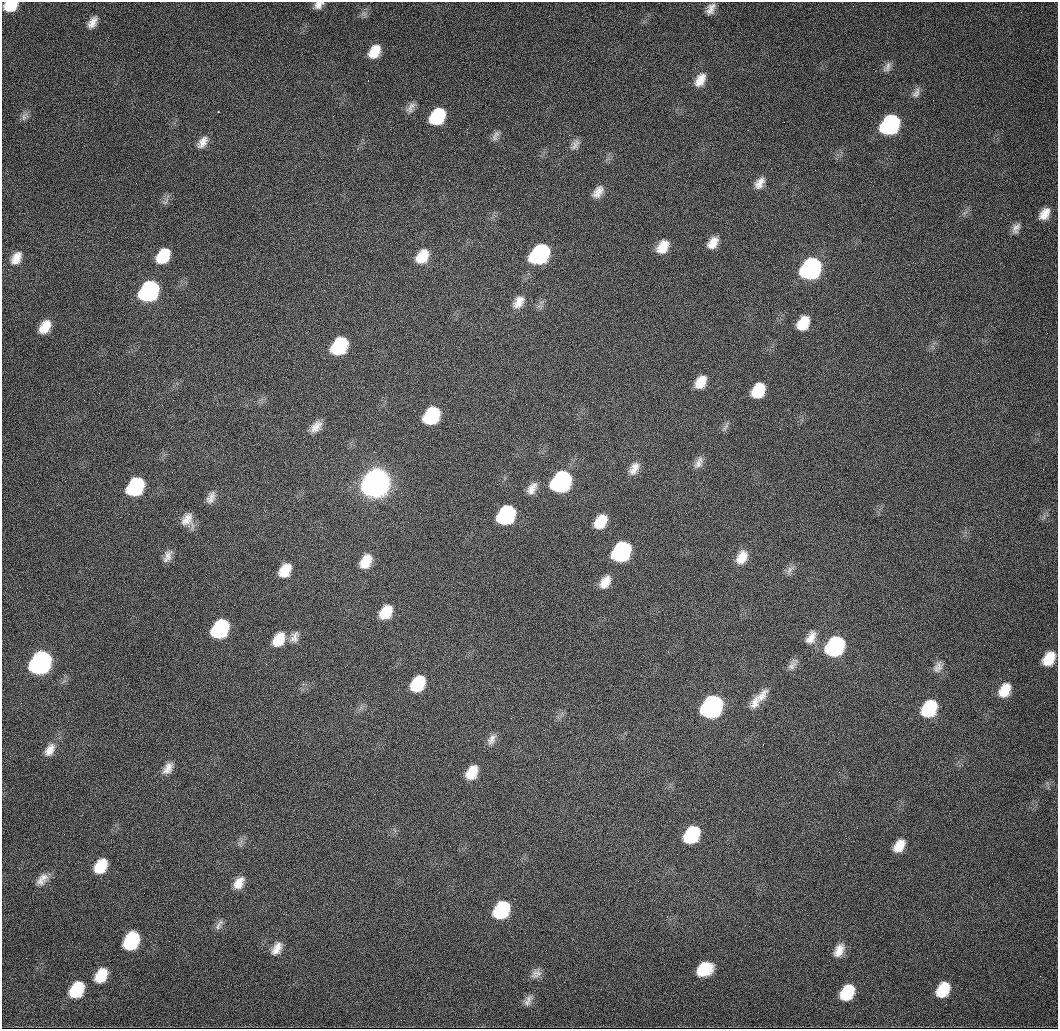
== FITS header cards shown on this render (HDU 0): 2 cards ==
NAXIS1  =                 1056 /fastest changing axis
NAXIS2  =                 1027 /next to fastest changing axis

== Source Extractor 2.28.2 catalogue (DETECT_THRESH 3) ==
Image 1056 x 1027 px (HDU 0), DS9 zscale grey, 1 PNG px = 1 image px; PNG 1060 x 1031 px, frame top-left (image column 1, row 1027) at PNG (2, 2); no overlay
Background 2510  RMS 21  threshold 64.5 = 3 sigma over >= 5 px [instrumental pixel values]
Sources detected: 94; all 94 listed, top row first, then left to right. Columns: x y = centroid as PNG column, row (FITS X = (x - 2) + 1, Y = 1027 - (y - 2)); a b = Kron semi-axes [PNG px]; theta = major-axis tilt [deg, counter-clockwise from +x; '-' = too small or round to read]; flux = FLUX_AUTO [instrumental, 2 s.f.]
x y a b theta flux
319 5 10 7 31 9.0e+03
10 6 11 8 21 4.3e+04
711 9 15 8 63 1.1e+04
92 22 13 7 59 1.2e+04
374 52 12 8 58 2.8e+04
887 67 15 7 64 7.0e+03
700 80 17 10 60 1.9e+04
368 81 2 2 - 1.1e+03
916 93 15 8 59 7.4e+03
411 108 16 8 55 8.2e+03
218 112 3 2 - 2.5e+03
437 116 14 10 54 9.7e+04
24 117 10 6 -76 5.0e+03
890 125 15 11 53 3.7e+05
494 137 12 8 88 6.7e+03
202 142 16 9 53 1.3e+04
575 144 14 8 57 7.9e+03
580 174 2 2 - 7.5e+02
760 183 15 9 56 1.3e+04
598 192 15 9 55 1.3e+04
1044 214 13 8 55 1.6e+04
1016 228 12 7 61 8.1e+03
713 243 14 9 55 1.7e+04
663 247 15 10 55 2.4e+04
540 254 15 11 48 3.1e+05
163 256 14 10 54 5.2e+04
422 256 16 11 54 3.2e+04
16 258 16 10 57 1.8e+04
810 269 15 11 53 5.7e+05
149 291 15 11 53 4.3e+05
518 302 18 11 55 1.7e+04
803 323 14 10 58 3.6e+04
45 327 14 9 58 2.5e+04
339 346 14 10 54 1.4e+05
701 382 15 10 58 2.4e+04
758 390 14 10 58 5.1e+04
432 416 14 10 54 1.3e+05
316 427 15 10 48 1.5e+04
725 427 13 4 57 4.4e+03
698 463 17 9 65 1.0e+04
634 469 17 10 62 1.4e+04
561 482 15 11 53 4.8e+05
375 483 15 12 53 3.2e+06
135 487 15 11 54 1.7e+05
532 488 16 9 56 1.3e+04
211 497 15 9 65 1.1e+04
506 515 15 11 54 2.2e+05
187 520 16 14 -88 1.8e+04
601 521 13 9 56 3.5e+04
621 552 15 11 54 3.0e+05
168 556 16 8 64 1.1e+04
742 557 17 11 59 2.2e+04
366 561 16 11 60 2.8e+04
285 570 14 10 57 3.0e+04
790 570 14 6 54 7.2e+03
605 582 16 10 57 1.9e+04
386 612 15 10 55 3.5e+04
220 629 15 11 55 1.9e+05
294 637 16 10 67 1.1e+04
811 637 17 10 64 1.5e+04
279 639 16 11 58 3.3e+04
835 646 15 11 54 2.7e+05
1049 659 13 9 57 3.2e+04
40 663 15 11 54 8.5e+05
792 665 15 9 55 8.7e+03
938 667 16 11 64 1.1e+04
418 684 14 10 56 6.8e+04
1005 690 15 10 60 2.8e+04
762 695 24 11 55 1.8e+04
755 702 21 11 67 1.6e+04
712 707 15 11 54 7.1e+05
929 709 15 11 57 9.2e+04
492 739 16 9 60 9.9e+03
763 744 3 2 - 9.5e+02
50 750 18 10 58 1.6e+04
168 768 16 9 57 1.3e+04
472 772 15 10 59 3.0e+04
692 835 14 11 55 1.0e+05
899 846 13 8 55 2.2e+04
101 866 15 10 57 4.1e+04
42 879 19 11 47 1.5e+04
239 883 14 9 57 1.7e+04
501 910 15 11 55 1.2e+05
218 926 14 7 61 6.8e+03
131 941 15 11 62 1.1e+05
277 949 16 9 59 1.5e+04
839 950 16 10 62 1.7e+04
704 969 15 11 28 4.4e+04
536 974 15 11 33 1.0e+04
101 975 14 9 57 3.5e+04
77 990 15 11 56 6.7e+04
943 990 14 10 57 4.4e+04
847 992 14 10 56 5.7e+04
528 1000 17 8 63 8.9e+03
At the frame edge (FLAGS 8, measured only in part): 2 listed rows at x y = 319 5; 10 6